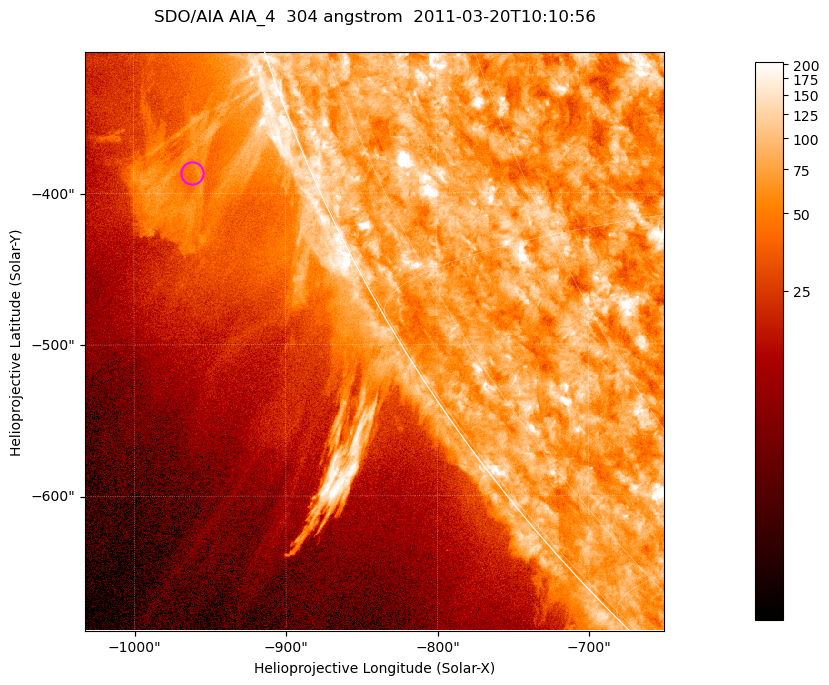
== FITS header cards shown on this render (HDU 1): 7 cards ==
TELESCOP= 'SDO/AIA '           / For AIA: SDO/AIA
INSTRUME= 'AIA_4   '           / For AIA: AIA_ATA1, AIA_ATA2, AIA_ATA3 or AIA_AT
WAVELNTH=                  304 / [angstrom] Wavelength
WAVEUNIT= 'angstrom'           / Wavelength unit: angstrom
DATE-OBS= '2011-03-20T10:10:56.123' / [ISO] Date when observation started; ISO 8
CTYPE1  = 'HPLN-TAN'           / CTYPE1; Typically HPLN
CTYPE2  = 'HPLT-TAN'           / CTYPE2; Typically HPLT

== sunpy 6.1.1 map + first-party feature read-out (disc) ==
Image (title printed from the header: SDO/AIA AIA_4  304 angstrom  2011-03-20T10:10:56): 637 x 637 px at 0.6 arcsec/px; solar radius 964 arcsec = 1606 px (partial field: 2.2% of the solar disc is inside the frame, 43% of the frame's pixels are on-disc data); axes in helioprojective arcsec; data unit not stated in the header (colour bar unlabelled)
Orientation: roll -0.132 deg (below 1 deg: not rotated)
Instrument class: DISC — disc imager (sunpy class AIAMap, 304 A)
Bright regions (active regions / flare kernels): reference = the on-disc median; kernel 5 px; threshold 5 sigma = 115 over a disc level ~74.3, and >= 1.15x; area >= 405 px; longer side >= 8 px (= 4.8 arcsec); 0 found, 0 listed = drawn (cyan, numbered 1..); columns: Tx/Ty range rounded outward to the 2 arcsec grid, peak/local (2 s.f.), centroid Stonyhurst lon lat
Off-limb structures (1.02-1.3 R_sun): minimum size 202 px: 6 found; the strongest spans PA ~110..115 deg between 1.02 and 1.13 R_sun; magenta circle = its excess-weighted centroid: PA ~110 deg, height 1.08 R_sun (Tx ~-962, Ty ~-386 arcsec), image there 1.8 x the reference